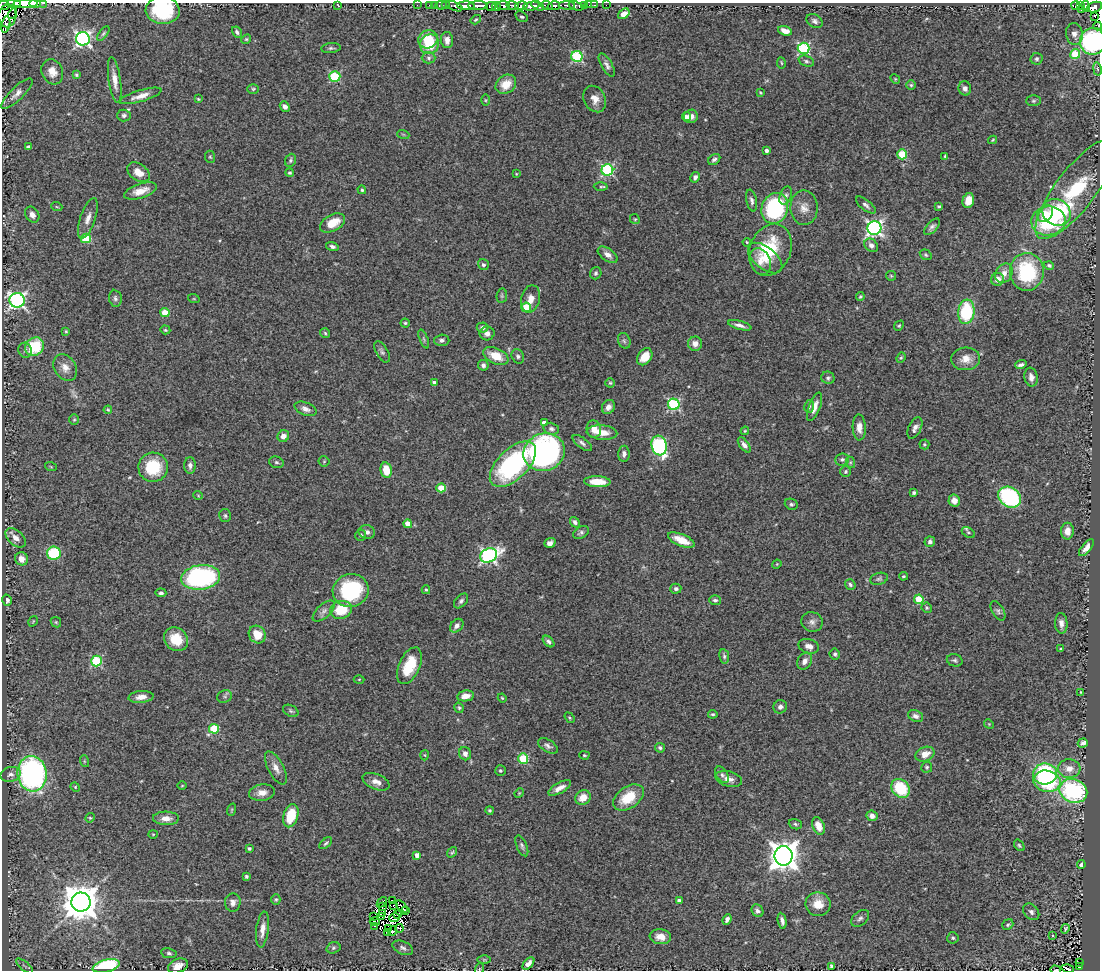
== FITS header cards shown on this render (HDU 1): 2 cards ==
NAXIS1  =                 1098
NAXIS2  =                  968

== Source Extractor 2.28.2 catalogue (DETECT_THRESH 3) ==
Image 1098 x 968 px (HDU 1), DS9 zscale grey, 1 PNG px = 1 image px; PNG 1102 x 972 px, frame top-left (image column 1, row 968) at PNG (2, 3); each listed source drawn as its Kron ellipse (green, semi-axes under 4 px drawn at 4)
Background 0.743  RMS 0.042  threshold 0.125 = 3 sigma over >= 5 px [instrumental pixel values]
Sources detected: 375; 9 with non-positive FLUX_AUTO (blend fragments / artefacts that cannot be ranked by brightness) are neither listed nor drawn; the other 366 listed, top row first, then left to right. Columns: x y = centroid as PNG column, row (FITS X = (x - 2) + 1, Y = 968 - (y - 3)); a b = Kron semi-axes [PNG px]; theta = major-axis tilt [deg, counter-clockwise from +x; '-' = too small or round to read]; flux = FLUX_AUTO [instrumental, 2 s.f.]
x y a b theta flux
44 3 2 2 - 37
14 4 7 3 -3 180
25 4 12 4 2 820
35 4 6 3 -2 430
3 5 6 3 6 26
338 5 4 2 - 1.7
417 5 2 2 - 6.7
429 5 2 2 - 4.9
435 5 2 2 - 11
441 5 6 3 10 23
446 5 2 2 - 1.6
503 5 6 3 -8 240
513 5 6 3 -12 190
567 5 8 3 -1 170
585 5 3 3 - 43
589 5 2 2 - 5.3
595 5 3 2 - 14
606 5 2 2 - 3
1081 5 4 3 - 130
454 6 9 3 -24 76
466 6 8 3 -1 690
478 6 10 4 1 730
491 6 5 4 - 81
496 6 4 3 - 37
521 6 6 3 13 99
531 6 8 4 9 710
538 6 7 4 -29 420
547 6 6 4 -19 170
554 6 6 3 15 450
576 6 8 3 -15 62
1076 6 4 3 - 31
1086 6 5 3 - 150
1094 7 8 5 18 340
163 10 17 14 -3 160
1081 10 2 2 - 8
12 13 5 3 - 65
624 14 6 4 37 15
7 16 11 9 81 110
1095 16 3 2 - 20
521 17 7 4 -33 4.8
476 20 5 4 - 3.2
815 21 8 6 -32 9.1
6 24 8 3 79 390
1098 26 4 3 - 11
785 31 7 4 -17 20
237 32 6 4 -60 6.9
103 33 8 4 54 5.2
1074 34 11 8 -81 19
83 39 7 6 - 790
246 39 5 4 - 3.7
428 39 10 9 - 57
447 40 8 6 -87 17
1093 41 13 13 - 340
430 44 10 9 - 93
331 48 9 5 5 5.9
804 48 6 5 - 340
1075 54 5 5 - 120
577 56 5 5 - 270
429 58 7 5 -1 7.6
1037 59 6 6 - 6
806 61 8 5 -20 6.7
781 63 5 3 - 2.6
607 65 13 5 -61 11
1097 69 7 3 -80 3.7
52 72 13 10 -64 25
76 75 4 3 - 3.4
335 76 5 5 - 210
895 79 5 4 - 3.2
115 80 23 6 -82 26
506 84 11 9 37 42
911 85 5 5 - 4.1
965 88 7 6 - 11
253 89 6 5 - 4.1
760 92 4 3 - 2.6
17 94 21 6 44 17
140 96 22 5 16 24
198 99 4 3 - 3.4
595 99 14 10 -63 25
485 100 5 3 - 3.1
1033 101 7 5 1 5.2
285 107 5 4 - 11
124 116 7 6 - 7.9
691 116 7 6 - 17
686 117 5 4 - 10
403 134 6 4 -19 2.8
993 140 4 3 - 3.4
28 147 4 4 - 9.2
766 150 3 3 - 8.3
902 154 5 5 - 100
945 156 4 4 - 3.1
210 157 6 5 - 3.9
714 159 7 5 39 7.8
290 160 7 5 67 5.9
607 170 6 5 - 360
138 172 12 8 -35 31
290 173 4 4 - 4.8
516 174 3 2 - 2
695 177 5 4 - 8.9
601 187 7 4 1 4
1076 189 61 20 53 230
362 190 4 4 - 4.8
140 191 17 7 18 33
786 196 9 6 66 8.5
968 200 8 5 75 35
752 201 11 5 -78 9.9
866 205 12 5 -39 9.6
939 206 4 3 - 4.2
57 207 6 3 -18 2.8
775 208 16 13 70 300
804 208 17 14 -89 31
1056 212 15 12 -33 160
1045 213 9 7 51 31
32 215 8 6 -58 16
88 218 21 7 71 23
635 219 5 4 - 3.6
1048 221 17 14 9 210
333 223 13 8 29 51
932 227 10 5 47 9
874 228 7 7 - 800
86 238 5 5 - 130
747 242 4 3 - 3.1
871 245 7 6 - 14
332 246 6 4 -16 6.8
770 250 27 20 68 150
608 255 11 6 -35 14
926 255 6 5 - 4.7
765 258 20 11 -39 42
760 262 14 10 -69 26
483 265 6 5 - 6.8
1049 265 5 4 - 5.1
1027 272 19 17 -89 210
596 273 6 5 - 6.4
1004 273 10 8 55 20
891 276 5 4 - 3.3
997 279 6 6 - 23
502 296 7 5 83 5
860 297 4 3 - 3.9
115 298 8 6 -82 8.1
194 299 6 4 -18 3.1
530 299 14 9 76 27
17 300 7 7 - 840
526 307 5 4 - 95
966 312 12 8 83 170
165 313 4 4 - 58
405 323 4 4 - 3.7
740 325 12 4 -15 13
899 326 5 4 - 3.8
482 327 6 5 - 9.2
165 330 5 4 - 3.2
66 331 4 3 - 3.2
325 333 5 5 - 4.1
487 333 7 7 - 13
424 339 10 4 -68 5.2
442 340 7 5 1 8.5
624 341 8 6 -68 6.5
695 344 7 7 - 19
35 347 10 8 42 130
25 350 7 6 - 7.9
382 352 12 6 -60 8.1
496 356 13 8 -24 52
518 356 7 6 - 6.8
645 357 9 6 54 40
901 358 5 4 - 3.6
966 359 14 11 4 31
483 365 5 5 - 9.2
1021 365 6 3 20 6.3
65 368 14 10 -58 25
1031 377 9 6 -79 15
828 378 7 6 - 6.1
434 383 4 4 - 14
610 383 4 4 - 3.5
674 404 6 5 - 320
608 407 7 6 - 17
809 407 6 5 - 5.3
815 407 15 5 69 22
305 409 11 6 -22 15
108 410 4 4 - 3
74 420 5 5 - 4.2
544 423 4 4 - 16
859 427 13 6 -87 19
915 428 11 6 64 13
551 429 8 6 -14 8.1
594 429 8 7 - 26
745 431 4 4 - 2.9
602 432 15 7 -5 38
283 436 6 5 - 18
582 443 11 5 -37 9.2
924 444 5 5 - 4.1
744 445 9 4 -54 12
659 446 10 7 -75 390
544 452 21 18 20 690
624 454 8 5 89 11
842 459 7 6 - 7.2
324 461 5 5 - 3.6
276 462 7 5 -15 6
850 462 6 4 -72 4.3
513 464 29 15 44 390
190 465 8 5 -89 9.5
51 467 6 3 -20 2.7
153 467 15 14 - 110
386 470 8 5 -79 50
846 471 5 5 - 4.5
597 482 13 5 -2 51
441 488 4 4 - 79
914 493 3 3 - 6.2
198 495 5 3 - 2.3
1010 497 12 9 -34 310
954 501 6 5 - 19
791 504 6 5 - 6.4
225 516 6 6 - 5.3
575 522 6 4 -50 6.9
408 524 4 4 - 36
1067 531 8 6 89 20
367 532 8 7 - 11
968 532 7 4 -32 4.6
581 533 9 5 29 7.6
361 535 5 5 - 6.1
16 538 12 7 -41 21
681 540 14 6 -23 47
930 542 5 5 - 8.7
550 543 6 4 20 12
1086 548 10 4 50 19
54 553 7 6 - 120
489 555 9 6 22 700
21 559 7 6 - 26
777 564 5 3 - 2.5
903 576 4 3 - 3.6
201 577 19 12 8 450
879 579 9 6 15 6.9
850 585 6 5 - 5.8
676 589 5 5 - 7.7
351 590 18 16 15 240
426 590 4 3 - 3.5
161 593 5 4 - 6.5
919 599 5 4 - 110
7 600 6 4 -74 8.4
715 600 6 5 - 7.4
461 601 9 5 46 7.9
927 608 5 5 - 4.9
341 610 11 9 13 80
324 611 14 6 43 13
998 611 11 6 -59 7.9
33 621 6 3 57 3.1
56 622 6 4 -45 4
812 622 11 9 -22 14
1061 623 10 6 -85 14
457 626 8 5 47 13
257 635 9 8 - 42
176 639 13 11 -42 60
548 642 7 4 -46 7.7
809 646 10 7 -14 16
1061 649 3 3 - 3.6
835 654 5 5 - 5.7
724 656 7 5 -81 6.2
955 660 8 6 -14 6.4
96 661 5 5 - 210
805 661 9 6 60 15
409 666 19 10 66 84
359 679 5 3 - 2.6
1081 692 4 4 - 2.6
225 696 7 6 - 6
465 696 8 5 10 26
141 697 12 6 5 22
502 698 4 3 - 3
780 707 7 6 - 9
459 708 5 4 - 4.7
291 711 8 5 -27 6
713 714 5 4 - 4.8
916 716 8 5 -24 11
569 718 6 4 -56 3.6
989 724 5 4 - 2.9
214 729 5 5 - 150
1083 743 5 4 - 10
548 746 11 6 -31 9.6
660 748 5 4 - 5.7
465 754 7 6 - 14
925 754 10 7 24 32
425 755 5 3 - 2.6
584 755 5 4 - 3.5
523 758 5 5 - 170
84 761 6 4 -72 3.4
927 767 5 5 - 4.6
276 768 18 7 -62 23
1069 769 11 9 -2 25
500 771 5 5 - 4.6
10 774 10 7 14 15
32 774 18 14 -83 700
1045 774 12 10 3 320
722 775 9 5 -57 7.2
729 779 13 7 -14 19
1047 781 13 10 -11 190
376 782 14 7 -22 22
182 786 5 3 - 2.3
75 787 5 4 - 3.3
560 788 13 5 29 18
900 788 10 8 -47 130
1073 791 14 11 -21 310
262 793 13 8 7 24
519 793 5 4 - 3
628 797 17 10 34 83
583 798 8 7 - 38
231 810 6 4 71 3.4
490 810 4 4 - 4.2
291 816 12 7 75 92
872 816 5 5 - 14
90 818 5 4 - 3.2
166 818 13 6 -2 24
795 824 7 5 -19 5.6
818 826 9 6 -68 31
153 834 4 4 - 2.6
326 843 8 4 41 5.3
1019 845 6 4 -51 4.4
522 846 11 5 -67 8.1
249 849 3 3 - 6.5
452 852 6 4 52 3.7
417 855 4 4 - 14
784 856 9 9 - 4000
1081 865 4 3 - 11
246 876 3 3 - 4.7
276 899 5 4 - 4.2
392 900 2 2 - 4.6
679 900 4 3 - 7.2
81 902 9 9 - 7300
233 902 9 7 84 14
382 902 6 3 48 7.2
818 904 12 12 - 39
394 905 3 2 - 3.8
402 906 7 3 -45 7
382 907 3 3 - 1.9
406 910 3 2 - 1.5
757 911 7 5 -56 9.7
1031 912 9 7 -48 10
382 913 4 3 - 0.26
398 915 3 2 - 3.6
373 917 2 2 - 1
382 917 2 2 - 3.7
394 918 5 3 - 3.2
860 918 10 6 39 8.9
727 919 6 4 66 9.3
782 921 8 4 -79 9.7
375 922 5 4 - 13
1008 925 6 5 - 5.3
374 926 3 2 - 4.4
388 928 3 2 - 2.2
399 928 4 3 - 4.4
262 929 18 6 82 24
1065 929 5 3 - 4.4
393 931 5 3 - 2.4
387 933 2 2 - 1.6
1052 935 3 3 - 17
660 937 11 7 -6 25
953 938 5 5 - 4.9
333 948 7 5 16 5.3
403 948 11 6 -24 9.4
169 953 8 5 -8 5.9
484 960 6 4 0 3.8
1079 962 3 2 - 6.4
528 963 7 4 48 14
25 966 10 3 -40 4
106 966 14 6 13 240
178 966 10 6 22 25
832 966 4 4 - 12
1079 967 3 3 - 22
479 969 5 3 - 2.9
1068 969 6 3 -17 78
1055 970 5 2 - 5.3
At the frame edge (FLAGS 8, measured only in part): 11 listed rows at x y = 44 3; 14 4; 25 4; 35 4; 3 5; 163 10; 1098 26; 1093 41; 479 969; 1068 969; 1055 970
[9 non-positive-flux detections neither listed nor drawn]